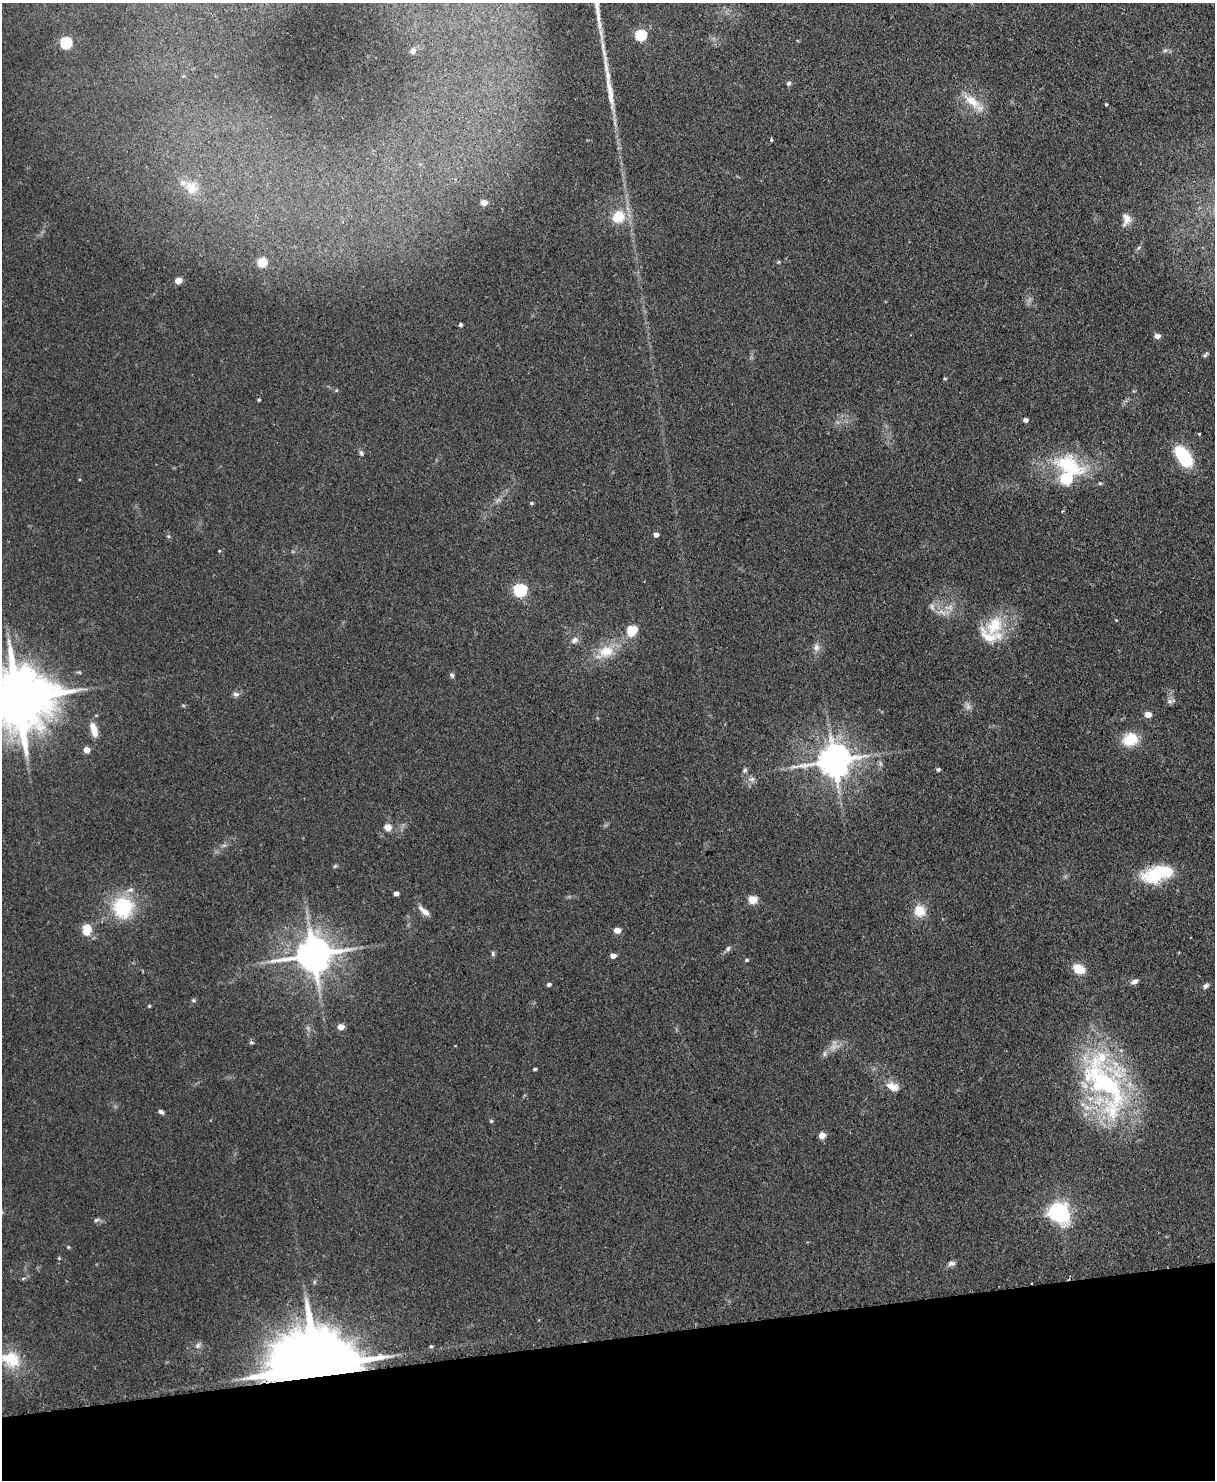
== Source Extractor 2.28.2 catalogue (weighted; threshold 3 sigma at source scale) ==
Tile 10 of 4 x 3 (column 2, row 3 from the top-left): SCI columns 1270-2482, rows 154-1631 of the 4965 x 4853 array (HDU 1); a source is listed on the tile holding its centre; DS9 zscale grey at full resolution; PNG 1217 x 1482 px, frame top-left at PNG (2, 3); no overlay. Shown black and unused: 10% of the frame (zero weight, under 2 of 3 exposures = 3% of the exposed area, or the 3 px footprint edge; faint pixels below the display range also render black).
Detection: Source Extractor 2.28.2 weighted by HDU 2 'WHT'; one run over the whole footprint, this tile lists its part. Background 0.14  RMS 0.0068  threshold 0.0305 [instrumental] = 3 sigma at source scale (4.5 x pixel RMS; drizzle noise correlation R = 1.50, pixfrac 1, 0.05/0.05 arcsec/px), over >= 5 px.
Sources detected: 106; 2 too faint to see at this stretch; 1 inside a brighter object's white glare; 1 cosmic-ray / hot-pixel residue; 1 long thin detection or spike segment (spike, bleed or trail) — not listed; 6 inside a brighter listed object's ellipse — not listed separately; the other 95 listed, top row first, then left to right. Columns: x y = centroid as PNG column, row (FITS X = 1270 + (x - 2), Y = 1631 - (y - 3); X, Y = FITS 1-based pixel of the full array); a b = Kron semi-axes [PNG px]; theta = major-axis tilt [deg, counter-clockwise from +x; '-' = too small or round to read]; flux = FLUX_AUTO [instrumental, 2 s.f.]
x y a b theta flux
641 35 6 5 - 64
66 42 6 6 - 75
1165 50 7 4 1 1.4
413 51 6 6 - 2.1
608 75 34 7 -80 9.8
789 83 7 5 47 1.3
973 102 36 10 -40 13
1106 104 3 3 - 0.87
771 140 4 3 - 1
191 188 19 16 -66 11
484 202 5 5 - 6.8
618 217 15 14 - 16
1126 219 16 10 86 5.9
1138 248 8 4 37 1.2
262 262 6 5 - 28
779 262 6 4 89 0.69
178 280 5 4 - 11
460 325 4 3 - 1.4
1157 336 5 4 - 4.7
1205 355 8 4 46 1.2
945 378 5 3 - 0.64
259 400 4 3 - 0.79
1025 420 4 4 - 2.6
1199 434 3 3 - 1.1
361 453 9 5 -75 1.5
1183 456 19 11 -53 38
1069 466 49 26 -27 47
1066 478 6 6 - 53
531 503 5 4 - 0.91
1062 511 4 3 - 0.73
656 534 4 4 - 3.8
219 551 4 3 - 0.53
520 590 6 6 - 120
942 612 15 7 -29 5.5
1116 620 3 2 - 0.48
994 626 30 22 58 26
632 630 6 5 - 35
574 640 10 7 36 3.1
816 647 9 8 - 3.6
605 652 29 16 26 18
452 675 7 5 -60 1.3
236 694 9 6 -1 2.1
17 699 25 16 5 5900
1169 701 7 5 -12 1.8
183 705 6 4 -18 0.73
968 706 11 6 -73 2.7
1148 714 5 4 - 9
94 730 18 7 -74 8.2
1130 739 19 16 18 16
87 750 5 4 - 8
834 760 11 9 8 1500
880 763 7 4 -72 1.3
938 769 4 3 - 1.5
745 770 7 5 46 1.4
752 779 9 6 15 2.5
388 827 9 8 - 5
1157 874 33 16 16 38
396 893 4 4 - 3.3
752 900 5 5 - 23
123 907 21 20 - 45
424 911 16 6 -41 4.8
919 911 13 13 - 12
87 930 13 10 86 10
617 930 5 4 - 7.6
728 949 7 5 44 1.7
493 954 7 5 -78 1.2
313 955 12 10 8 1800
613 956 5 4 - 4.8
747 960 5 4 - 0.82
1079 969 12 9 -26 11
1134 982 10 6 16 2.6
549 984 5 4 - 1.8
1205 986 8 5 33 2.1
193 1000 6 5 - 1
149 1006 4 4 - 0.77
340 1027 5 4 - 8.3
251 1043 7 3 -8 0.85
824 1054 9 5 85 1.7
535 1069 4 3 - 1.1
1106 1083 89 46 -64 140
890 1086 17 8 14 5.6
161 1112 7 5 -35 1.8
491 1121 5 4 - 0.77
822 1135 5 4 - 11
1059 1212 8 7 - 320
96 1220 8 5 17 1.5
68 1247 4 4 - 0.73
59 1258 4 4 - 0.72
952 1263 9 7 12 2.4
23 1279 6 4 4 0.87
314 1282 6 4 72 0.87
198 1345 9 6 58 2.2
431 1346 5 4 - 0.97
11 1359 27 18 -24 23
318 1366 42 14 7 12000
Overlapping masked pixels (flux is a lower limit): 1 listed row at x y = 318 1366
Isophote crosses this tile's border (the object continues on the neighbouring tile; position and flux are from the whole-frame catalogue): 2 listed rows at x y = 17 699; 11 1359